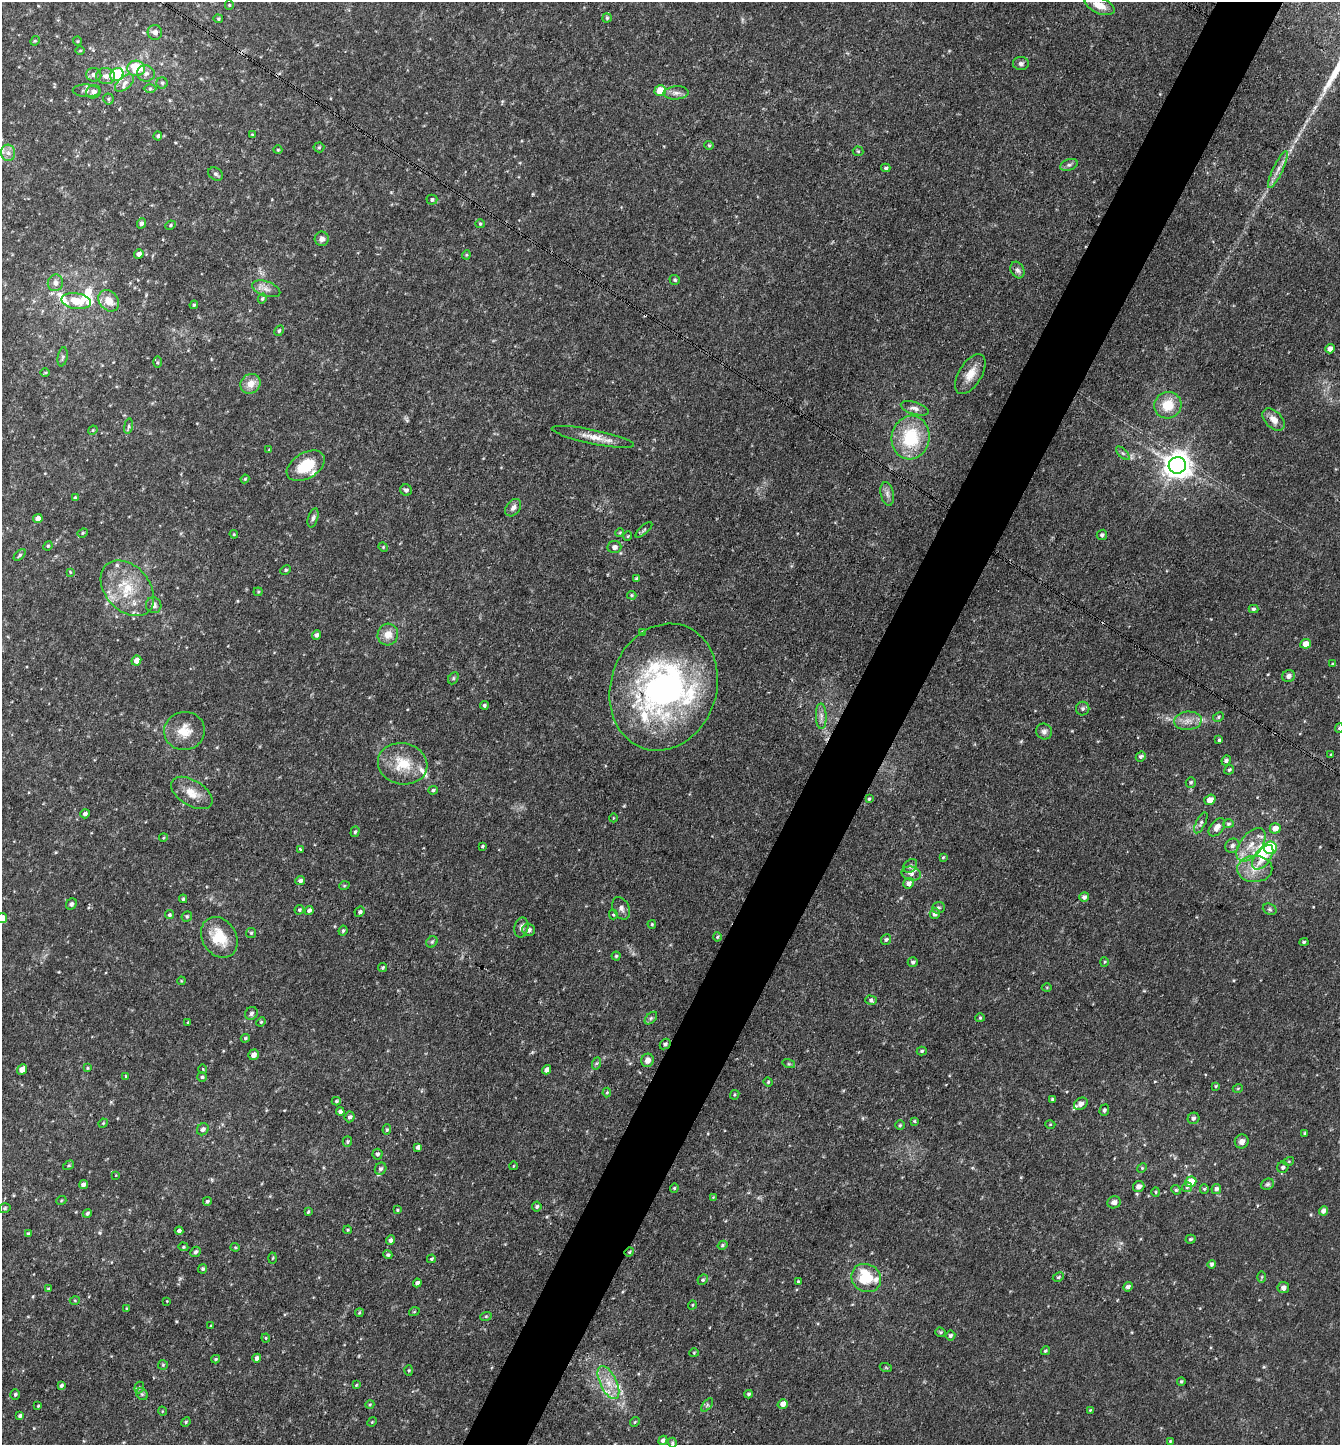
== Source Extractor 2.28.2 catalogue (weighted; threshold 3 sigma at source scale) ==
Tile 10 of 4 x 4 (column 2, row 3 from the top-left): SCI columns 1622-2959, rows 1444-2886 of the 5782 x 5773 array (HDU 1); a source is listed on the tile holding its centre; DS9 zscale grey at full resolution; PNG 1342 x 1447 px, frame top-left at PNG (2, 2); each listed source drawn as its Kron ellipse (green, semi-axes under 4 px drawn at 4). Shown black and unused: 5% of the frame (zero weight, under 3 of 4 exposures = <1% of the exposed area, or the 3 px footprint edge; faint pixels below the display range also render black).
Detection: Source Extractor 2.28.2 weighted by HDU 2 'WHT'; one run over the whole footprint, this tile lists its part. Background 0.118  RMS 0.0077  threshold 0.0347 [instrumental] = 3 sigma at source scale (4.5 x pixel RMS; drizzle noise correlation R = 1.50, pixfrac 1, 0.05/0.05 arcsec/px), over >= 5 px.
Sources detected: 323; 3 inside a brighter object's white glare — neither listed nor drawn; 18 inside a brighter listed object's ellipse — not listed separately; the other 302 listed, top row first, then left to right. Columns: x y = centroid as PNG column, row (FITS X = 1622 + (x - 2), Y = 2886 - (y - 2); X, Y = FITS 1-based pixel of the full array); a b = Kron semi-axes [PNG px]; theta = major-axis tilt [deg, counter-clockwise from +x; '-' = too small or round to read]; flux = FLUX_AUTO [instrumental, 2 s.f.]
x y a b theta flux
229 5 4 4 - 0.83
1100 5 16 8 -22 9.7
607 18 4 4 - 1.2
218 19 5 4 - 0.96
155 32 7 7 - 4
35 41 5 4 - 0.82
77 41 4 4 - 0.77
80 50 5 3 - 0.71
1021 64 8 6 -1 2.1
136 68 9 7 -13 26
146 73 9 8 - 3.5
94 75 7 6 - 3.7
117 75 7 6 - 67
106 76 9 8 - 4.8
124 83 11 6 39 3.7
162 83 5 5 - 1.5
150 89 6 4 0 1.1
86 91 13 6 -2 3.3
660 91 5 5 - 15
93 92 7 6 - 4
676 93 12 6 4 3.8
108 99 5 5 - 1.2
252 134 4 3 - 0.86
158 136 4 4 - 1.3
709 145 4 4 - 0.93
319 147 5 5 - 1.1
278 150 4 4 - 0.79
858 151 5 5 - 0.99
8 153 8 7 - 3.8
1069 165 9 5 20 2.1
886 168 5 3 - 1.3
1278 169 20 5 64 5.4
216 174 8 6 -32 1.9
432 200 5 5 - 1.7
141 223 5 4 - 2.3
480 224 5 4 - 0.9
170 225 5 4 - 1.1
322 239 7 7 - 2.9
139 254 5 4 - 3
466 255 4 4 - 0.82
1017 270 8 6 -64 2.6
675 280 5 4 - 1.3
55 283 8 7 - 3.9
266 289 15 7 -19 4.7
262 299 5 4 - 1.1
76 301 15 8 -9 15
109 301 12 9 -50 10
194 305 4 4 - 0.89
279 331 6 4 62 1
1330 349 5 4 - 3.3
63 357 9 5 79 1.7
157 362 6 4 90 0.95
45 372 5 3 - 0.69
970 374 22 11 59 11
250 384 10 9 - 8.3
1168 405 14 13 - 17
915 408 14 6 -18 3.8
1274 419 13 8 -45 6.4
128 426 8 4 81 1.3
93 430 5 4 - 0.77
593 437 42 7 -11 10
911 438 22 19 79 41
269 450 4 3 - 0.79
1123 453 8 3 -45 1.3
1177 465 8 8 - 910
306 466 21 12 31 22
245 479 4 4 - 0.86
406 490 6 5 - 2.1
887 494 12 6 -79 3.5
75 497 4 3 - 0.81
513 508 10 6 51 3.2
313 518 10 5 73 2
38 519 5 4 - 4.7
644 530 10 4 42 1.4
620 532 4 3 - 0.75
83 533 5 4 - 0.99
234 534 4 4 - 0.81
1102 535 5 5 - 1.8
628 536 5 3 - 0.61
48 546 5 4 - 0.93
383 547 5 4 - 0.82
614 547 7 6 - 3.2
20 555 7 4 44 1.4
286 570 5 4 - 1.1
70 572 4 3 - 0.61
637 578 4 4 - 1.4
127 588 31 22 -49 31
258 592 4 4 - 0.82
632 595 5 4 - 0.96
154 605 8 7 - 3.1
1253 609 5 4 - 1.4
643 632 3 3 - 1.6
388 634 11 10 - 7.8
316 635 5 4 - 2.1
1306 644 5 5 - 6.8
136 661 5 4 - 5.8
1333 664 4 3 - 0.75
1289 676 6 6 - 2.8
453 678 6 4 62 1.1
664 687 64 53 71 220
484 705 4 4 - 1.4
1083 709 7 6 - 1.8
821 716 13 5 -88 3.6
1218 717 6 4 29 1.2
1188 721 14 9 6 6.4
1339 728 5 4 - 0.89
184 731 20 19 - 14
1044 731 8 7 - 2.8
1219 740 3 3 - 1.1
1331 755 3 3 - 0.82
1141 756 5 4 - 1.6
1226 761 5 4 - 2
403 764 25 20 -12 23
1229 770 5 4 - 1.2
1191 782 5 5 - 1.3
433 790 5 4 - 1.4
192 793 23 12 -31 12
869 799 4 3 - 0.98
1210 800 6 5 - 6.5
85 814 5 4 - 2.2
613 818 4 3 - 0.54
1201 823 11 4 64 2.3
1228 824 5 4 - 1.1
1217 827 10 6 51 5.2
1275 828 5 5 - 6.1
355 832 5 4 - 1.2
163 838 4 3 - 0.7
1251 845 19 11 52 12
482 846 4 3 - 0.98
1232 846 7 6 - 2.9
1270 848 6 6 - 60
300 849 3 2 - 0.66
943 857 3 3 - 0.77
1263 857 14 7 53 13
910 866 8 6 46 1.8
1255 869 18 13 1 12
911 874 10 7 -15 3.1
300 880 5 4 - 2.8
909 883 5 5 - 2.9
344 886 5 3 - 0.68
1084 897 5 4 - 2.3
183 899 4 3 - 1.2
71 904 6 5 - 2
621 908 12 8 -63 3.6
938 908 6 5 - 1.5
1270 909 7 5 -22 1.5
299 910 5 4 - 1.2
309 910 4 3 - 2.1
360 912 5 4 - 1.9
935 913 5 5 - 3.6
169 915 5 4 - 1.3
613 915 5 4 - 0.92
187 916 5 5 - 1.2
2 918 5 5 - 8.4
652 924 4 3 - 0.89
521 927 10 7 78 3.1
529 930 6 6 - 2.5
343 931 5 3 - 1.3
251 933 5 5 - 1.3
219 937 21 17 -58 23
717 937 4 4 - 0.89
886 939 5 5 - 1.3
432 942 6 5 - 1.2
1304 942 4 4 - 1.2
616 956 4 4 - 1.1
913 962 5 5 - 1.6
1104 962 5 3 - 0.76
383 968 4 4 - 1
181 981 4 3 - 0.62
1047 987 5 3 - 0.7
871 1000 6 4 -15 1.5
251 1013 7 6 - 1.8
651 1018 7 4 45 1.6
980 1018 4 4 - 0.93
188 1022 3 2 - 0.64
261 1022 5 4 - 0.94
245 1038 4 4 - 1
665 1044 6 4 43 1.3
922 1051 5 4 - 1.1
254 1055 5 5 - 3.7
647 1060 7 6 - 4.5
597 1063 6 4 70 1.2
789 1064 6 4 -18 1
87 1068 4 3 - 0.82
203 1069 5 3 - 0.56
22 1070 5 4 - 7.1
546 1070 5 4 - 3.3
126 1076 3 3 - 0.92
202 1077 5 5 - 1.4
768 1082 5 4 - 0.99
1216 1086 4 4 - 0.8
1238 1088 5 3 - 0.72
607 1092 5 4 - 1
735 1095 5 4 - 0.92
1053 1100 4 3 - 1.7
336 1101 4 4 - 1
1081 1104 7 5 36 3.1
1104 1110 6 4 72 1.6
340 1112 4 4 - 2.6
349 1117 5 5 - 2.1
1193 1118 6 5 - 2
914 1121 4 3 - 0.84
103 1123 5 4 - 0.78
1050 1124 5 3 - 0.69
900 1125 4 4 - 1
203 1129 6 5 - 2.6
387 1130 5 4 - 1.2
1304 1133 4 3 - 0.82
347 1141 5 4 - 1.2
1242 1141 7 6 - 3.7
418 1147 4 4 - 2.4
377 1154 5 5 - 1.5
1289 1161 5 3 - 0.73
69 1165 6 3 32 0.92
513 1166 4 3 - 0.53
1283 1167 6 5 - 1.9
1142 1168 5 4 - 0.87
381 1169 6 5 - 2
116 1175 4 2 - 0.49
1191 1182 5 5 - 14
1267 1184 7 5 21 1.7
83 1185 5 4 - 3.2
1139 1186 6 5 - 4.4
1187 1187 5 5 - 1.3
674 1188 4 4 - 0.88
1204 1189 5 4 - 0.93
1216 1189 5 5 - 2.3
1176 1190 5 4 - 0.97
1156 1192 5 4 - 1.1
713 1197 4 3 - 0.54
61 1201 5 3 - 0.7
207 1201 4 4 - 1.3
1114 1202 7 6 - 3.6
537 1207 5 4 - 1.6
5 1208 6 4 17 1.2
397 1210 4 3 - 0.8
1323 1211 5 4 - 3.3
308 1212 4 3 - 1
87 1213 4 4 - 1.7
348 1230 4 3 - 0.86
179 1231 4 4 - 2.2
28 1233 4 3 - 0.85
1190 1239 5 4 - 1.3
391 1240 5 4 - 2.6
723 1245 5 4 - 1.2
183 1247 5 4 - 0.93
235 1247 4 4 - 0.85
195 1252 6 4 45 1.6
629 1252 5 4 - 1
388 1255 5 4 - 1.3
273 1258 5 3 - 0.78
431 1259 4 3 - 1
1212 1264 4 4 - 1.8
202 1269 4 4 - 1.3
1058 1277 6 4 28 1.2
1262 1277 6 4 89 0.95
866 1278 15 13 -31 14
703 1280 5 4 - 1.3
798 1281 3 3 - 0.77
417 1283 4 4 - 2.3
1128 1287 5 4 - 2.3
1283 1288 6 5 - 3.5
48 1289 4 4 - 1
75 1300 5 3 - 0.74
167 1301 3 3 - 0.54
692 1305 4 3 - 0.59
127 1308 4 3 - 0.88
414 1312 5 3 - 0.72
359 1313 4 3 - 0.79
486 1316 6 3 18 0.83
211 1325 4 2 - 0.58
941 1332 5 4 - 1.1
950 1335 5 4 - 2
266 1338 4 4 - 0.79
1045 1351 4 3 - 0.99
694 1353 4 4 - 0.85
257 1358 4 4 - 2.5
216 1359 4 3 - 1
163 1365 5 5 - 0.97
886 1368 6 4 -20 0.88
409 1370 5 4 - 0.94
1181 1381 4 4 - 1
608 1383 18 8 -64 11
61 1385 4 3 - 1.8
356 1385 4 4 - 0.7
139 1387 6 4 69 1.2
15 1394 5 4 - 1.4
142 1394 6 5 - 1.2
748 1394 4 4 - 1.3
370 1404 4 3 - 0.7
783 1404 5 4 - 4.7
707 1405 8 4 54 1.4
38 1406 4 3 - 0.7
1090 1410 4 3 - 0.7
162 1411 4 3 - 0.61
20 1416 4 3 - 1.7
186 1422 5 4 - 0.92
372 1422 5 4 - 0.79
635 1422 5 4 - 1
663 1440 5 4 - 2.1
1170 1441 4 3 - 0.71
672 1443 5 4 - 1
Overlapping masked pixels (flux is a lower limit): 2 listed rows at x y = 665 1044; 629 1252
Isophote crosses this tile's border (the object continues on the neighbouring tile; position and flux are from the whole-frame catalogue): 2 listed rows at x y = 1339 728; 2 918